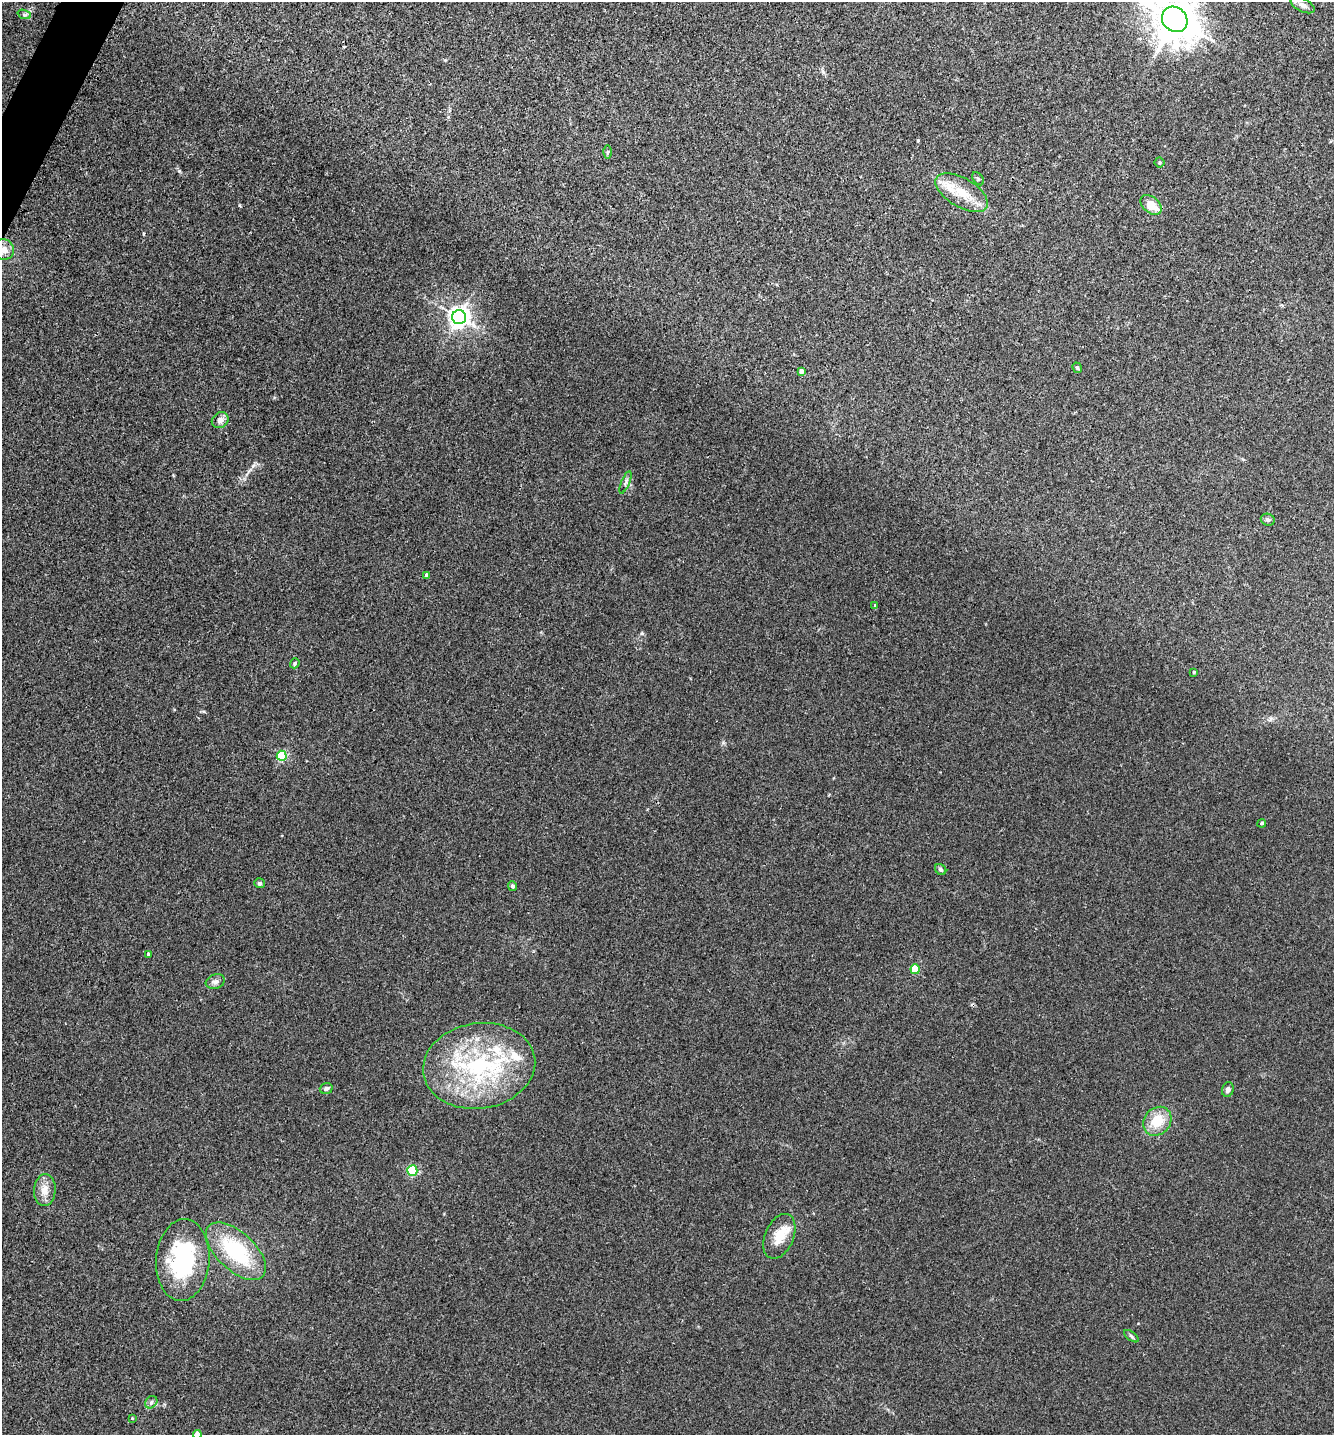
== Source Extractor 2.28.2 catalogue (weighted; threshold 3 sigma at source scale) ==
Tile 11 of 4 x 4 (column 3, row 3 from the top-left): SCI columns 2823-4154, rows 1464-2896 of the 5791 x 5784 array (HDU 1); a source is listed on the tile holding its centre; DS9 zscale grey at full resolution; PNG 1336 x 1437 px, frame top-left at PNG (2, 2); each listed source drawn as its Kron ellipse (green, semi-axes under 4 px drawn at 4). Shown black and unused: <1% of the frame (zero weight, under 3 of 4 exposures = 2% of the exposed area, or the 3 px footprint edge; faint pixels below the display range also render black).
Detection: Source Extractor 2.28.2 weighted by HDU 2 'WHT'; one run over the whole footprint, this tile lists its part. Background 0.0172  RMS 0.0044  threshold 0.02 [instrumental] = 3 sigma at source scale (4.5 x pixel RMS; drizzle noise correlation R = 1.50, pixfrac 1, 0.05/0.05 arcsec/px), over >= 5 px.
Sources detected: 47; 7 inside a brighter listed object's ellipse — not listed separately; the other 40 listed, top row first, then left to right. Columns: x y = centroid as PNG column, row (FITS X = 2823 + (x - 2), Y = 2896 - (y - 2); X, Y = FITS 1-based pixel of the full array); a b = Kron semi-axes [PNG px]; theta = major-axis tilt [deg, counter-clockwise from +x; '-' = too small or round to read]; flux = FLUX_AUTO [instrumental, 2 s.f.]
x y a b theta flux
1303 5 13 6 -26 2.1
24 14 7 4 -20 0.88
1175 19 13 12 - 1400
608 152 6 4 89 0.68
1160 162 5 5 - 0.74
978 179 7 4 -53 0.72
962 193 29 14 -30 12
1151 205 12 8 -40 7.4
3 249 10 10 - 3.6
459 317 7 7 - 290
1077 368 5 4 - 0.85
801 371 4 4 - 2.3
220 420 9 7 35 2
625 482 12 4 68 1.1
1268 520 7 5 -20 1
427 575 4 4 - 1.2
875 605 4 4 - 0.39
295 663 5 4 - 0.76
1194 672 3 3 - 0.53
282 756 5 5 - 36
1262 823 4 4 - 0.82
941 870 6 5 - 1
259 883 5 5 - 0.88
513 886 5 4 - 0.92
148 954 4 3 - 0.95
915 969 5 4 - 17
215 982 10 7 18 1.7
479 1066 56 42 9 64
326 1088 6 5 - 1.1
1228 1089 7 5 73 1.3
1157 1121 15 13 46 9.9
412 1170 5 5 - 34
45 1190 16 11 86 4.8
779 1236 23 14 67 8.7
236 1251 37 19 -43 33
183 1260 41 26 86 50
1131 1336 8 4 -36 0.82
151 1402 7 5 48 1.1
132 1418 4 3 - 0.36
197 1434 4 4 - 4.1
Isophote crosses this tile's border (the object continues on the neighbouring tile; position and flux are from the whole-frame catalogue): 3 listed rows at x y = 1175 19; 3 249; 197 1434